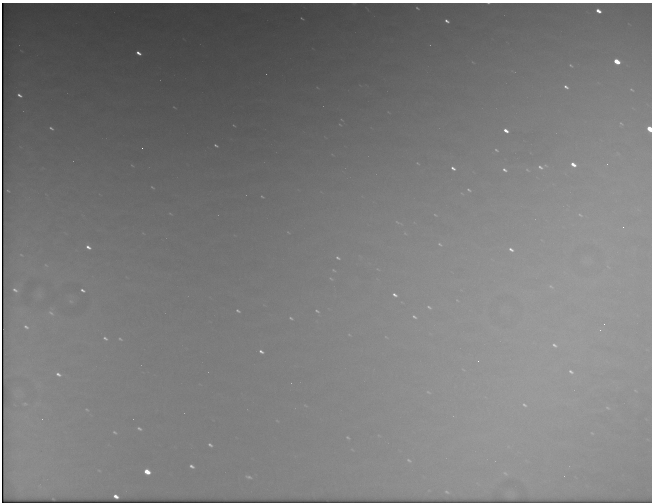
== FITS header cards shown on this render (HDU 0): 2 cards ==
NAXIS1  =                  650 / Width of table row in bytes
NAXIS2  =                  500 / Number of rows in table

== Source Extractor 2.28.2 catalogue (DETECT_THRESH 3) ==
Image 650 x 500 px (HDU 0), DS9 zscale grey, 1 PNG px = 1 image px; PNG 654 x 504 px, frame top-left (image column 1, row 500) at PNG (2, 3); no overlay
Background 2250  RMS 16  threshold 46.8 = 3 sigma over >= 5 px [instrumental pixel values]
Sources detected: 88; all 88 listed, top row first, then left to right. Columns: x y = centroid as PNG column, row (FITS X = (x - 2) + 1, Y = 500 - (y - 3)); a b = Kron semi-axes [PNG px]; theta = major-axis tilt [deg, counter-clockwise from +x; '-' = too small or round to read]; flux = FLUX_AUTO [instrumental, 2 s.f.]
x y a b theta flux
354 3 4 2 - 680
488 3 3 2 - 890
417 8 4 2 - 1400
598 11 5 4 - 11000
302 18 4 2 - 1200
447 21 5 3 - 4000
138 53 5 3 - 6900
617 61 6 4 -35 25000
571 65 4 2 - 1200
266 74 2 2 - 430
566 87 5 3 - 3400
631 90 4 2 - 1100
19 95 5 3 - 4300
174 107 4 2 - 830
621 123 4 3 - 1000
234 125 3 2 - 870
340 125 4 3 - 900
51 128 7 5 -33 3300
649 129 5 4 - 23000
506 131 5 3 - 7700
216 145 4 3 - 2000
142 148 2 2 - 1100
496 150 5 3 - 1400
417 163 4 2 - 780
573 164 5 4 - 9200
607 164 2 2 - 480
132 165 5 2 - 900
540 167 8 5 -30 4400
453 168 5 3 - 3900
504 170 5 3 - 3100
527 170 6 4 -32 1300
152 187 4 2 - 1100
469 190 4 3 - 1500
8 191 3 2 - 730
262 197 4 2 - 1100
170 213 5 3 - 910
435 215 4 2 - 820
580 215 5 3 - 1100
397 222 8 4 -35 1400
623 227 2 2 - 610
288 232 4 2 - 770
440 244 7 3 -32 1600
88 247 5 3 - 5200
511 249 6 4 -33 3900
21 255 5 3 - 940
338 258 5 3 - 2200
46 265 7 4 -44 1700
334 270 5 3 - 1100
331 279 6 3 -46 1100
551 286 9 5 -31 2600
15 290 5 3 - 3100
82 290 5 3 - 2900
395 295 5 3 - 3700
71 301 7 5 -30 1700
429 307 7 4 -37 2100
238 311 4 3 - 2000
317 311 5 3 - 1600
51 313 10 6 -38 3700
414 317 6 3 -37 2200
291 318 4 3 - 1700
604 324 2 2 - 580
26 327 6 4 -36 2500
600 330 4 4 - 1300
105 338 7 4 -33 2900
120 339 5 4 - 1500
554 345 10 6 -31 5500
261 351 5 3 - 3600
478 361 2 2 - 600
571 372 8 6 -38 4500
58 374 6 4 -27 4100
428 392 6 3 -35 1000
25 404 5 3 - 1200
524 405 9 6 -30 4400
607 408 6 4 -20 1300
87 410 5 2 - 1000
42 419 2 2 - 460
139 428 5 3 - 2300
115 432 5 3 - 1600
592 433 5 3 - 860
348 437 4 2 - 1200
210 445 5 3 - 2600
409 460 7 4 -36 1700
192 466 5 3 - 3600
147 472 5 4 - 21000
505 473 6 4 -44 1500
248 477 10 5 -18 3200
447 492 4 2 - 1100
116 496 5 3 - 7000
At the frame edge (FLAGS 8, measured only in part): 3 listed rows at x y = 354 3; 488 3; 649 129